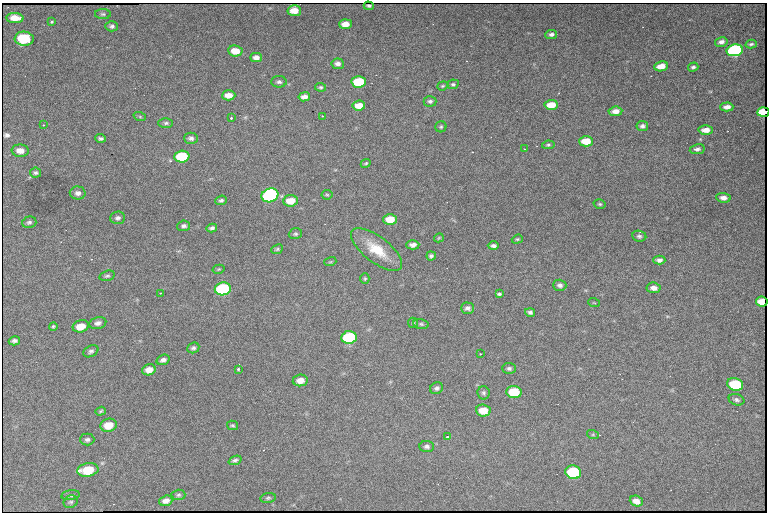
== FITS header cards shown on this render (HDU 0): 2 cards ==
NAXIS1  =                  765 /fastest changing axis
NAXIS2  =                  510 /next to fastest changing axis

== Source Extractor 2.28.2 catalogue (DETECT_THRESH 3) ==
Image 765 x 510 px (HDU 0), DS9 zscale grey, 1 PNG px = 1 image px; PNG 769 x 514 px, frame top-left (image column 1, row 510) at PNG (2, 3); each listed source drawn as its Kron ellipse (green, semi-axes under 4 px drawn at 4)
Background 4260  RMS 39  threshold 117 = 3 sigma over >= 5 px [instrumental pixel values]
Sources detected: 121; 1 with non-positive FLUX_AUTO (blend fragments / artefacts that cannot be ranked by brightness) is neither listed nor drawn; the other 120 listed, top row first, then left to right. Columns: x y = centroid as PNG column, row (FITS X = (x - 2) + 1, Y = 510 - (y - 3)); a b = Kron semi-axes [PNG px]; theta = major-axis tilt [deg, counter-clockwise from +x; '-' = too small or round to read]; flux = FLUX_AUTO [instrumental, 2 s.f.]
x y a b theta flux
369 6 5 3 - 5900
294 11 6 5 - 31000
103 14 8 5 0 5500
15 18 8 5 -4 32000
51 22 4 3 - 3200
345 24 6 5 - 25000
112 26 6 5 - 7000
551 34 6 4 7 7900
24 39 9 7 -3 150000
721 42 6 4 14 10000
751 44 6 3 15 4800
735 50 8 6 11 500000
235 51 7 5 -8 35000
256 57 6 4 1 14000
338 64 6 5 - 11000
661 66 7 5 10 29000
693 67 5 4 - 5900
279 82 7 5 1 6600
359 82 7 5 2 140000
453 84 6 4 10 4800
443 86 6 4 20 3600
320 87 5 4 - 4000
229 95 6 5 - 23000
304 97 6 4 9 14000
430 101 6 5 - 6600
551 105 6 5 - 37000
359 106 6 5 - 28000
727 107 6 4 2 14000
615 111 7 4 6 16000
763 112 6 4 6 140000
323 116 3 2 - 2200
140 117 6 4 -20 3300
232 118 3 3 - 6300
166 123 7 5 1 5600
44 125 2 2 - 2000
642 126 6 5 - 8300
441 127 5 5 - 4400
706 130 7 4 2 21000
101 138 5 3 - 5800
191 138 7 5 -1 8400
586 141 7 5 0 52000
548 145 6 4 9 4200
525 149 4 2 - 1600
697 149 7 5 11 8400
20 151 8 6 -5 21000
182 157 7 6 - 140000
366 163 5 4 - 4100
35 173 5 5 - 5200
78 193 8 6 0 10000
270 195 8 7 - 500000
327 195 5 5 - 3500
723 198 7 5 -6 14000
221 200 6 4 21 5400
290 201 7 5 4 45000
600 204 6 4 -15 3900
118 218 7 6 - 7700
390 219 7 5 0 50000
29 222 7 5 15 6400
184 226 6 5 - 7500
212 228 5 4 - 6900
295 234 7 5 20 4700
639 236 7 5 -8 6400
439 238 5 3 - 2800
517 239 5 4 - 3600
413 245 6 4 2 12000
493 246 5 4 - 8100
277 249 6 4 24 3900
377 250 31 12 -38 75000
431 256 4 4 - 5800
659 260 6 4 -2 9500
330 262 6 3 17 3000
219 269 6 4 12 3100
107 276 8 5 14 5300
365 279 5 4 - 3700
560 285 7 5 -3 8000
654 288 7 5 -6 15000
223 289 8 6 10 330000
161 293 2 2 - 1900
499 294 4 3 - 4300
762 302 6 5 - 17000
594 303 6 3 -19 2300
468 308 6 5 - 9000
530 312 5 4 - 6800
98 323 8 6 12 10000
413 323 5 5 - 3800
421 324 8 5 -10 4600
53 326 4 4 - 3400
81 326 8 6 15 34000
349 338 7 6 - 290000
14 341 5 4 - 7600
193 348 6 5 - 6400
91 351 8 5 28 6900
481 354 3 2 - 2900
163 360 7 5 19 9600
509 368 7 5 -2 6600
239 369 3 3 - 9400
149 370 7 5 16 22000
300 380 7 6 - 21000
735 384 8 6 -15 170000
437 388 7 5 28 6500
514 392 7 6 - 97000
484 393 7 6 - 5600
736 400 8 5 -19 7100
483 410 7 6 - 42000
101 411 5 4 - 3400
108 425 8 6 13 41000
233 425 5 4 - 3700
593 435 6 4 -18 3600
448 437 3 3 - 13000
87 439 7 6 - 7000
427 446 7 5 -6 7400
235 460 7 4 21 6600
88 470 11 6 10 79000
573 472 8 7 - 220000
71 495 9 5 8 6200
178 495 7 5 3 5300
268 498 8 5 9 5100
166 501 7 5 20 13000
636 501 6 5 - 17000
71 502 7 6 - 5800
At the frame edge (FLAGS 8, measured only in part): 1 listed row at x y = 763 112
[1 non-positive-flux detection neither listed nor drawn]